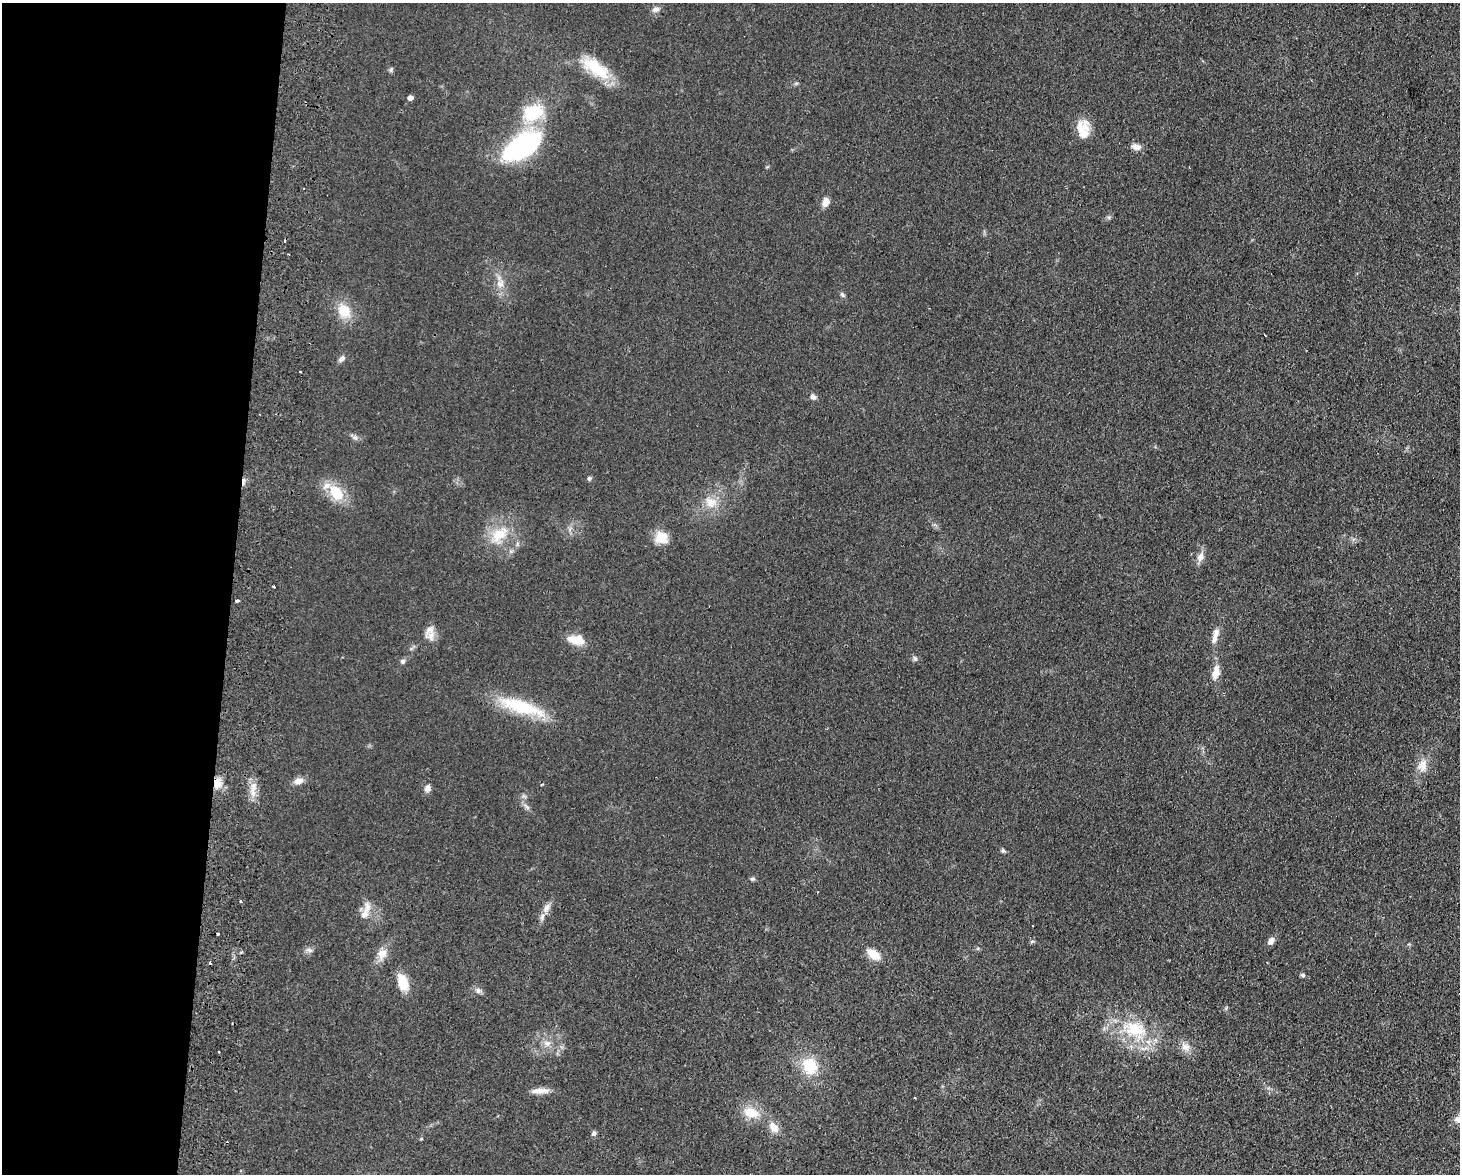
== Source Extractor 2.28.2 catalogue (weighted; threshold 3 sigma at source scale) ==
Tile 4 of 3 x 4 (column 1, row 2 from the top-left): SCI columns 171-1628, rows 2355-3526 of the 4830 x 4709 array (HDU 1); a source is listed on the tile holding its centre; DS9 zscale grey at full resolution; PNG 1462 x 1176 px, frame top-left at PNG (2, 3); no overlay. Shown black and unused: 16% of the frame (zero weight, under 2 of 3 exposures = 3% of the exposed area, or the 3 px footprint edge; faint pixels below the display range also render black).
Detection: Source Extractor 2.28.2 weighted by HDU 2 'WHT'; one run over the whole footprint, this tile lists its part. Background 0.0735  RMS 0.009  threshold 0.0406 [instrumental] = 3 sigma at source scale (4.5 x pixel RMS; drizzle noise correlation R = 1.50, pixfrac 1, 0.05/0.05 arcsec/px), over >= 5 px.
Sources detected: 68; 5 cosmic-ray / hot-pixel residue — not listed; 4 inside a brighter listed object's ellipse — not listed separately; the other 59 listed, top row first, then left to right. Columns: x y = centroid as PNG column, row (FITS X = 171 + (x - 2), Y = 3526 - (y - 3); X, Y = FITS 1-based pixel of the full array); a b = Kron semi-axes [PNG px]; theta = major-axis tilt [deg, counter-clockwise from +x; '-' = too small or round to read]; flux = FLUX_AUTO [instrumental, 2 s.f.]
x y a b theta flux
655 9 10 7 13 3.5
596 68 41 16 -35 35
410 98 5 4 - 3.7
533 112 20 15 23 43
1080 128 25 15 56 13
523 146 31 16 33 170
1136 147 13 8 -14 4.8
826 202 9 7 76 7.1
500 284 11 9 36 6.3
842 295 7 5 -67 1.7
344 311 16 13 -60 18
1265 335 2 2 - 0.57
342 359 10 6 49 3
300 372 3 2 - 1.8
813 397 7 6 - 3.3
355 437 6 6 - 2.3
589 478 6 5 - 1.7
336 493 18 12 -49 27
710 502 18 13 -35 13
499 535 25 15 37 23
661 537 17 14 -51 14
1200 556 15 9 70 5.9
274 586 3 3 - 1.7
237 601 4 3 - 2.8
1216 633 13 8 58 5.4
431 636 17 9 79 8.2
576 640 19 10 -9 15
915 658 7 5 -67 1.9
403 661 6 6 - 2.3
1216 672 17 9 81 9.7
522 707 60 15 -18 49
1423 765 19 12 76 10
298 781 12 8 14 6
217 783 14 9 -88 9.2
253 785 7 6 - 3.6
427 788 9 7 63 4
1003 851 6 5 - 1.5
752 879 7 5 0 1.7
241 901 3 3 - 1.2
367 908 20 9 -89 8.7
547 908 12 8 65 5.4
1033 926 2 2 - 0.67
1032 941 6 4 19 1.2
1271 941 11 7 65 4
309 950 10 5 -24 2.4
382 954 15 12 62 8.8
873 954 12 7 -36 17
210 963 3 3 - 3
1303 975 6 5 - 1.6
403 982 15 10 -73 20
478 990 8 6 -70 2.6
1135 1029 29 20 -12 41
547 1043 10 8 -24 4.9
1185 1047 12 10 -29 6.6
810 1066 17 14 -69 29
540 1091 23 7 1 7.7
751 1112 19 12 -19 18
774 1127 15 10 -56 8.8
594 1133 7 5 16 1.7
Overlapping masked pixels (flux is a lower limit): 1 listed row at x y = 217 783